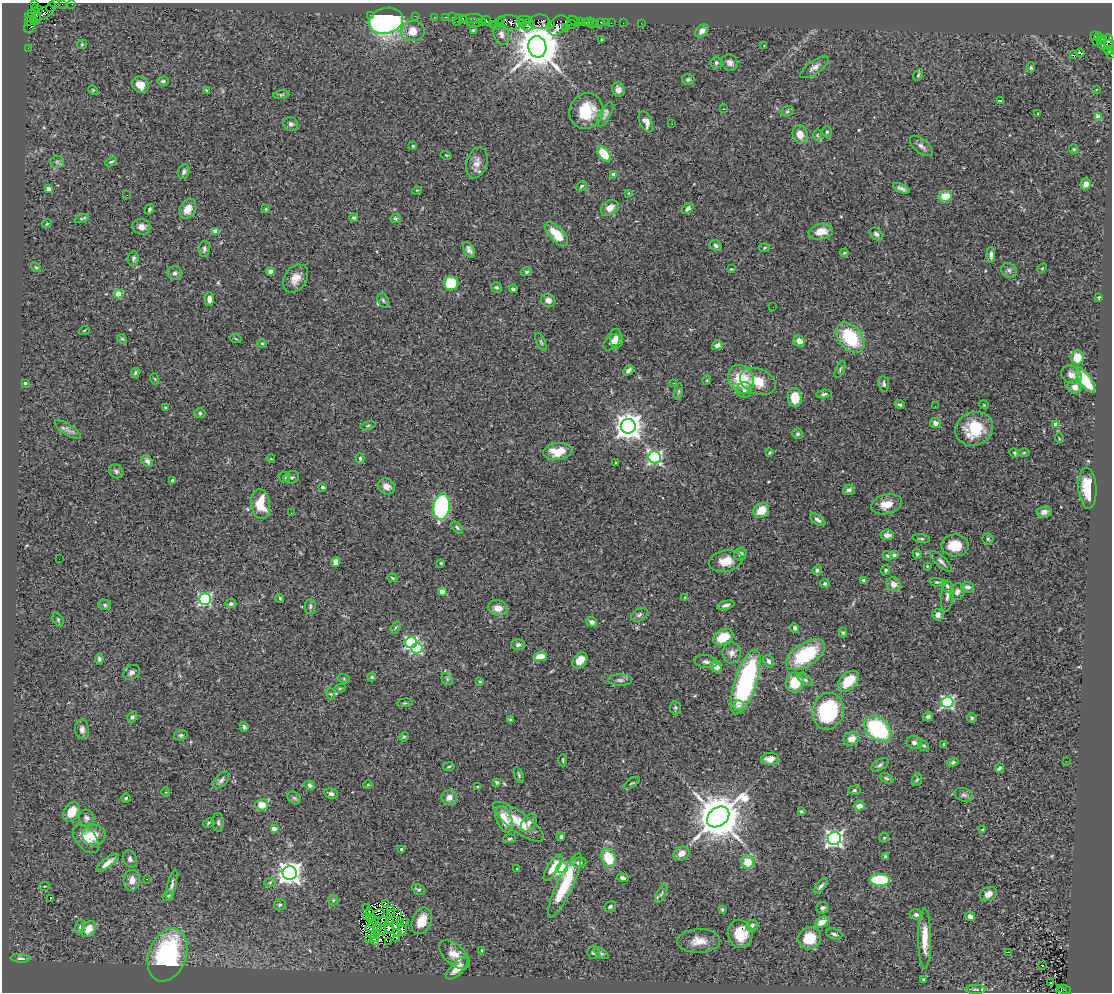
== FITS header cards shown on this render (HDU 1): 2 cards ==
NAXIS1  =                 1110
NAXIS2  =                  990

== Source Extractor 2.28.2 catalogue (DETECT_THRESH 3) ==
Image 1110 x 990 px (HDU 1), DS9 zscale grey, 1 PNG px = 1 image px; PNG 1114 x 994 px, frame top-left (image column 1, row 990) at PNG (2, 3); each listed source drawn as its Kron ellipse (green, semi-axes under 4 px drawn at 4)
Background 1.35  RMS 0.058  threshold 0.173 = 3 sigma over >= 5 px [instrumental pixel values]
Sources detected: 432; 7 with non-positive FLUX_AUTO (blend fragments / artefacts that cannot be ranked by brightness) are neither listed nor drawn; the other 425 listed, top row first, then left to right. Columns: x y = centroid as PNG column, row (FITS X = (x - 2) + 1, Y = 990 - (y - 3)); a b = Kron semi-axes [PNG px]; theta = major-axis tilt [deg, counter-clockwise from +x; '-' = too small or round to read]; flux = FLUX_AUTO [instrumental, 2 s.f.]
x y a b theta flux
34 4 4 2 - 47
55 4 4 2 - 73
62 4 2 2 - 18
72 4 2 2 - 32
51 7 5 2 - 78
38 9 4 3 - 120
32 13 3 2 - 46
44 13 11 5 33 900
36 14 9 3 -78 400
370 15 2 2 - 67
415 16 2 2 - 45
434 17 2 2 - 24
446 17 3 2 - 100
452 17 2 2 - 36
463 18 3 3 - 140
472 18 11 3 3 260
32 19 7 4 -41 250
457 20 6 2 72 190
501 20 4 2 - 79
524 20 7 2 2 380
386 21 17 13 15 980
486 21 5 4 - 270
574 21 6 2 -41 180
29 22 3 3 - 78
510 22 13 7 -5 1100
540 22 10 7 0 460
581 22 3 2 - 89
589 22 4 3 - 30
601 22 4 3 - 140
606 22 2 2 - 20
474 23 8 4 -8 84
482 23 3 3 - 140
498 23 3 2 - 54
585 23 4 3 - 160
611 23 2 2 - 34
623 23 2 2 - 9.7
641 23 2 2 - 14
492 24 2 2 - 120
522 24 2 2 - 80
551 24 2 2 - 94
572 24 4 3 - 190
592 24 5 2 - 33
596 24 2 2 - 21
528 25 6 6 - 940
558 25 12 7 48 850
496 26 3 2 - 54
30 27 7 5 64 300
565 28 3 2 - 200
473 30 4 3 - 7.2
413 31 12 10 4 58
702 31 7 5 38 19
501 34 11 7 -75 21
1094 36 3 2 - 260
1098 37 4 3 - 31
602 39 3 2 - 4.3
1102 40 4 4 - 120
1097 41 2 2 - 24
1109 41 7 4 -84 380
82 44 5 4 - 4.4
764 45 3 3 - 4.8
1107 45 9 5 5 660
537 47 11 9 -79 19000
28 48 2 2 - 31
1109 50 5 4 - 190
1080 53 4 3 - 11
1073 55 3 2 - 3.1
1111 55 3 2 - 61
716 63 6 5 - 7.8
730 63 8 7 - 17
814 67 17 6 34 21
1031 68 5 4 - 4.7
918 75 6 4 59 4.7
688 80 6 5 - 7.4
163 81 6 4 0 8.3
140 85 9 7 -47 36
93 90 5 4 - 4.1
207 90 4 2 - 4.5
618 90 7 6 - 19
1096 90 3 3 - 6.6
281 94 8 4 9 6.1
1000 100 3 3 - 6.7
724 109 3 2 - 15
586 111 18 16 61 140
787 111 6 5 - 6.4
605 114 13 5 62 13
1037 114 3 3 - 7.9
1098 117 4 4 - 76
646 122 11 6 -66 25
291 124 7 6 - 11
672 124 2 2 - 1.8
827 132 5 5 - 6.4
800 134 9 7 -75 35
817 135 6 4 -89 5
413 146 4 4 - 4.3
921 146 13 7 -39 17
1074 149 5 4 - 5
604 154 9 5 -51 100
446 155 5 3 - 3.4
57 162 6 6 - 9
111 162 6 3 27 4.9
477 163 16 10 72 34
184 172 7 5 69 9.5
614 175 4 4 - 36
1086 184 5 5 - 27
581 186 6 3 45 6.1
901 188 9 4 -22 12
48 189 4 4 - 22
417 190 5 3 - 3.1
629 193 4 2 - 3.1
127 195 2 2 - 48
945 196 7 5 11 67
610 208 9 7 33 35
149 209 5 3 - 6.1
188 209 11 7 60 46
266 209 4 3 - 3.4
688 209 6 4 45 15
354 218 4 4 - 7
396 218 5 4 - 6.1
81 219 7 3 19 5.5
47 224 5 3 - 3.9
141 227 9 7 -13 20
216 231 4 4 - 43
821 232 12 7 11 50
557 234 15 7 -47 96
876 234 7 5 -44 12
716 245 6 5 - 9.7
764 248 5 3 - 4.4
204 249 8 5 88 9.4
469 250 8 5 -61 14
844 253 4 3 - 4.4
991 255 7 3 -90 11
133 258 7 5 83 10
36 267 5 4 - 5
1042 268 6 3 45 4
731 269 3 3 - 2.9
1009 270 8 7 - 12
270 271 4 4 - 12
526 272 5 4 - 6.1
175 273 7 7 - 13
295 278 15 11 55 42
451 283 7 7 - 150
497 288 6 5 - 6.7
513 289 4 3 - 10
119 294 4 4 - 63
1099 297 4 3 - 3.3
209 299 7 4 -89 17
383 300 7 5 -72 7.3
548 300 7 6 - 20
773 307 3 2 - 3.2
84 331 5 3 - 3.6
850 338 17 11 -50 230
122 339 5 4 - 4.6
236 339 5 3 - 3.2
616 339 10 6 -84 21
799 341 6 5 - 27
541 342 9 3 -66 6.1
612 342 10 6 42 19
262 343 4 4 - 4.1
717 345 6 4 19 15
1077 357 7 6 - 87
840 369 9 4 65 7.4
629 370 6 4 48 14
135 373 5 3 - 5.1
1071 375 11 8 -32 26
155 379 6 3 -71 3.5
741 379 15 12 -57 150
707 380 5 3 - 3.1
1085 380 15 6 -57 180
758 382 18 13 -21 72
25 383 3 3 - 5.3
674 383 3 2 - 8
884 384 8 5 -82 12
1075 387 7 6 - 28
744 390 8 7 - 16
678 391 8 4 81 6.5
824 394 8 4 6 8
795 398 10 7 -86 90
899 404 5 3 - 5.9
984 405 5 3 - 3
935 406 2 2 - 2.9
166 407 3 3 - 4.4
200 413 5 4 - 6.2
935 423 5 5 - 19
1056 424 4 4 - 38
368 426 7 3 11 5.6
628 426 7 7 - 4500
68 429 15 5 -32 16
974 429 19 16 23 140
798 434 5 5 - 8.3
1059 438 5 3 - 3.1
558 451 15 8 7 72
770 452 4 2 - 4.1
1014 453 5 4 - 4.5
1024 453 6 4 2 4.8
655 457 6 6 - 820
360 458 5 4 - 6.6
271 459 4 3 - 2.9
147 461 6 5 - 14
616 463 3 2 - 4.8
116 471 7 6 - 9.5
284 477 6 5 - 7.9
292 477 7 6 - 9.5
173 481 4 3 - 14
386 486 9 7 -36 26
322 487 3 3 - 10
1087 488 20 9 -87 120
849 490 6 5 - 10
261 504 15 9 -83 98
887 504 16 9 13 56
442 507 13 8 83 650
761 510 8 7 - 65
1044 512 7 5 9 21
291 513 2 2 - 3.2
818 520 9 4 -35 13
457 528 7 4 -47 7
887 535 7 5 9 21
921 538 9 3 -5 6
988 539 5 5 - 6.5
955 545 13 11 -2 88
740 554 6 5 - 13
917 554 5 4 - 6.8
894 555 4 4 - 11
887 556 5 4 - 5
59 559 2 2 - 3.5
726 561 17 10 11 56
941 561 14 5 -43 14
336 562 5 4 - 24
441 563 3 3 - 3.9
927 566 4 4 - 4.1
817 570 5 4 - 9.8
886 570 5 4 - 7.6
392 578 5 3 - 4.7
864 580 4 3 - 20
937 582 7 4 -3 6
825 583 5 4 - 5.7
893 584 7 6 - 32
947 586 6 5 - 8.7
967 587 7 5 -8 14
442 592 4 4 - 42
957 592 8 7 - 14
947 596 15 6 84 18
685 597 4 4 - 3.1
280 598 4 3 - 4.6
205 599 6 5 - 580
231 604 5 4 - 7.7
105 605 6 5 - 7.8
726 605 9 4 14 11
310 606 7 5 89 8.3
498 608 10 7 -10 38
639 615 9 6 30 10
938 615 6 5 - 18
58 619 7 5 -64 5.6
592 622 5 4 - 14
396 627 6 4 59 5.1
795 628 5 4 - 7.2
843 633 5 4 - 5.5
723 637 11 7 27 97
411 643 6 5 - 540
518 645 6 5 - 9.8
417 648 6 5 - 340
732 653 10 9 - 22
805 655 22 11 34 240
540 656 6 4 5 53
99 659 5 4 - 7.6
580 660 9 6 50 39
769 661 6 5 - 9.6
706 662 11 6 -6 14
716 667 6 5 - 28
131 672 9 7 34 13
372 677 4 3 - 5.9
344 679 6 4 -19 4.9
447 679 6 5 - 7.2
620 680 12 5 -1 12
805 680 9 4 -34 8.7
480 681 4 3 - 4.4
848 681 12 8 45 91
746 682 34 11 72 570
795 683 10 9 - 100
340 688 6 3 19 3.9
331 694 6 3 -71 4.5
947 702 6 5 - 620
405 703 8 3 5 4.6
738 706 5 5 - 17
675 707 7 5 89 7.6
828 711 18 15 78 330
928 716 5 4 - 10
132 717 6 4 59 8.5
972 718 5 4 - 6.7
511 720 4 3 - 7.9
244 727 5 4 - 7.9
82 729 10 7 -82 16
878 729 15 10 -39 390
181 735 7 5 14 6.8
404 737 5 4 - 4.4
852 739 8 6 22 29
914 742 8 6 -14 14
944 744 3 3 - 8.9
924 746 6 5 - 6.7
770 759 9 6 5 29
563 760 6 3 -90 4.8
1066 761 2 2 - 8.7
953 762 5 4 - 9.6
880 765 9 5 32 9.7
449 767 6 3 9 4.1
999 768 5 3 - 8.6
519 775 8 4 -70 6.3
886 778 7 4 -27 6.6
221 780 10 6 48 13
917 780 6 4 68 5.8
496 782 4 3 - 5.8
632 783 9 3 32 5.3
310 785 5 4 - 10
368 785 4 3 - 3.1
478 787 3 2 - 2.9
854 790 6 4 3 6.2
166 792 5 3 - 3
331 794 7 5 -11 12
964 795 9 6 -19 12
449 797 8 7 - 29
126 798 4 4 - 5.2
294 798 7 6 - 6.7
262 805 6 6 - 44
859 806 5 4 - 26
801 811 3 3 - 4.6
71 812 10 7 59 52
718 817 12 9 37 19000
86 818 8 7 - 12
504 819 14 7 -69 66
218 822 9 5 -89 8.9
518 822 30 10 -37 88
209 823 6 4 28 6.3
529 823 10 6 51 14
274 828 4 4 - 28
983 829 4 3 - 7.7
94 835 11 10 - 80
561 837 4 3 - 6.1
884 838 5 4 - 4.5
86 839 16 10 -51 45
510 839 6 4 3 6.4
834 839 6 6 - 1300
402 850 3 3 - 17
681 853 8 6 28 32
885 856 3 3 - 6.1
609 858 9 7 -66 120
130 859 9 6 -65 15
748 862 7 6 - 66
107 863 14 4 38 29
579 863 7 5 5 14
553 868 15 5 56 49
562 868 6 5 - 730
517 869 3 3 - 3.9
290 873 7 7 - 3000
623 878 6 4 -15 11
147 879 3 2 - 3.4
132 880 10 8 85 36
880 880 10 6 -2 250
270 882 6 4 20 5
172 885 15 4 76 14
565 885 35 8 65 170
44 886 5 3 - 3.9
821 886 9 4 48 11
418 889 7 4 -25 8.4
661 893 10 4 63 8.1
988 894 9 7 27 24
168 896 6 4 29 5.9
50 899 3 2 - 35
333 900 5 5 - 5.9
385 903 3 2 - 2.1
280 905 6 5 - 7.9
610 906 6 5 - 6.9
367 908 2 2 - 1.9
822 908 6 5 - 9.4
722 909 4 3 - 5.8
391 910 4 2 - 1.4
369 912 3 2 - 3.3
379 913 6 2 17 5.7
397 913 2 2 - 2.2
390 914 4 2 - 3.8
916 915 6 5 - 9.5
366 916 3 2 - 4
970 916 5 4 - 17
371 918 5 2 - 3.7
383 921 4 2 - 1
390 921 4 2 - 1.5
422 921 14 9 66 57
376 922 3 2 - 1.6
822 922 7 5 28 49
401 923 3 2 - 0.25
404 923 4 2 - 18
373 924 3 2 - 2.6
752 925 6 5 - 10
395 926 3 2 - 7.1
80 927 6 5 - 6.7
370 927 5 2 - 4.3
377 927 4 2 - 3.8
389 928 6 3 -66 10
89 929 9 6 55 47
382 930 4 2 - 1.1
402 930 6 3 -70 6.5
397 933 3 3 - 0.81
376 934 2 2 - 2.8
740 934 14 12 -77 100
834 934 8 5 -19 11
375 938 4 3 - 1.1
396 938 3 2 - 3.4
810 938 12 11 - 90
925 938 30 6 -90 78
369 939 3 2 - 6.6
375 941 3 3 - 4.9
389 941 3 2 - 3.7
699 941 21 12 1 52
482 951 4 2 - 4
593 952 6 6 - 8.3
1009 952 3 2 - 9
601 953 8 4 -35 7.2
168 955 27 18 70 510
454 955 18 10 -41 45
20 958 10 4 -4 9.1
1043 965 3 3 - 64
457 968 14 6 46 49
924 979 3 3 - 5.1
1051 983 3 2 - 7.3
976 989 10 4 0 8.7
1064 990 7 3 -18 420
1061 992 5 2 - 380
At the frame edge (FLAGS 8, measured only in part): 7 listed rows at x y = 34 4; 55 4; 62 4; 72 4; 1109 50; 1111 55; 1061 992
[7 non-positive-flux detections neither listed nor drawn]